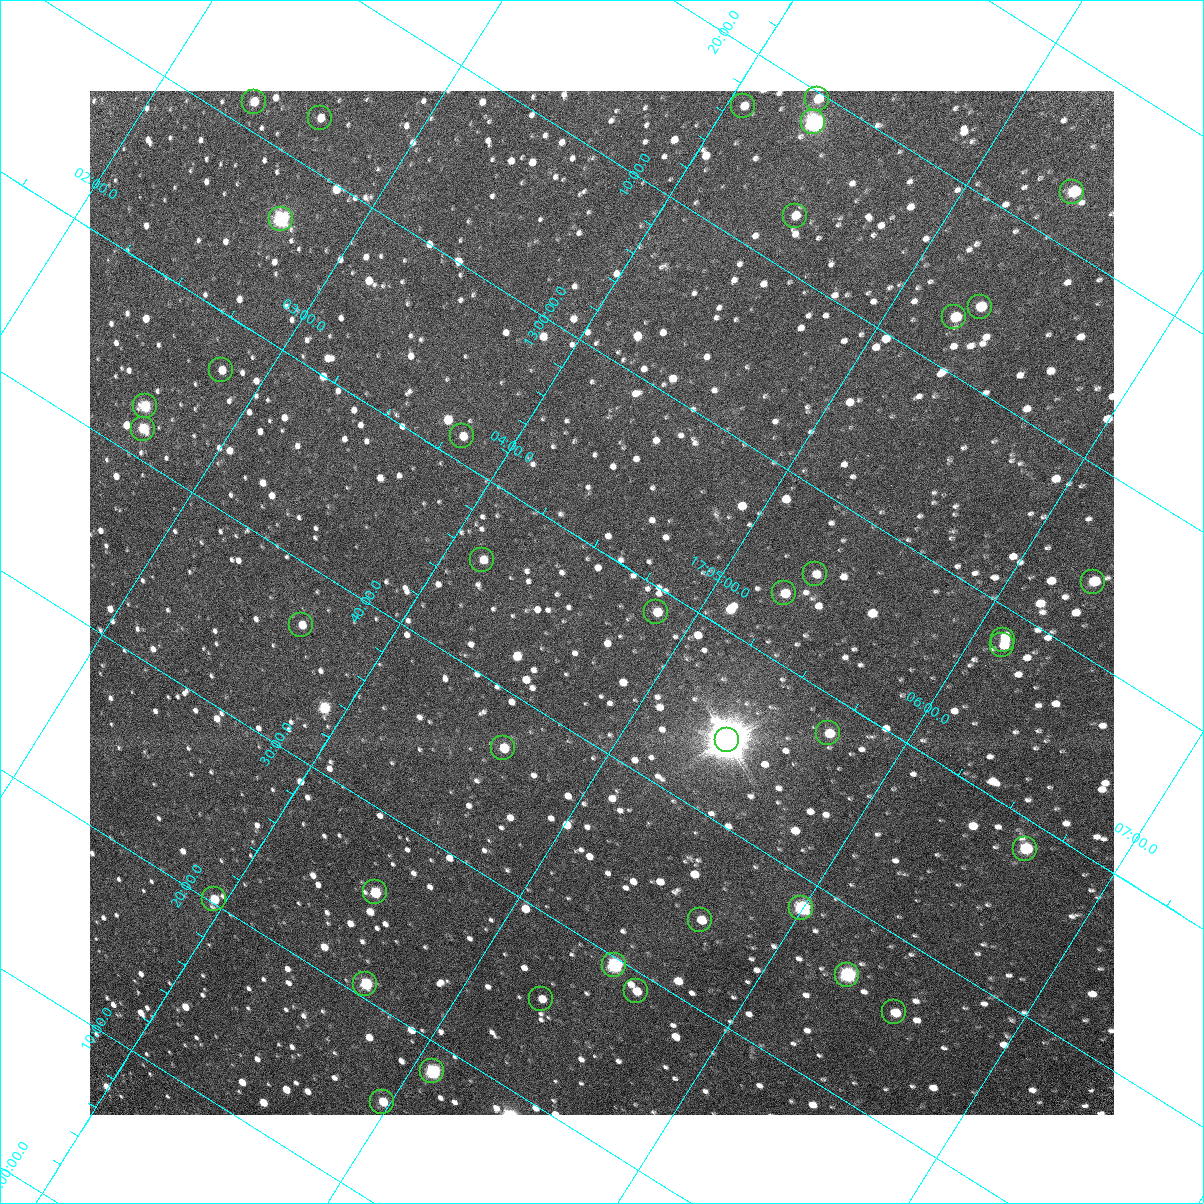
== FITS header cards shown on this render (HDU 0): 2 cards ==
NAXIS1  =                 1024 / Required FITS header
NAXIS2  =                 1024 / Required FITS header

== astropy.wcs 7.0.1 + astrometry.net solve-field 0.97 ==
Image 1024 x 1024 px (HDU 0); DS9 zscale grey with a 90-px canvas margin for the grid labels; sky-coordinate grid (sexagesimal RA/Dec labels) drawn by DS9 from the SOLVED WCS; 38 Tycho-2 reference stars matched to detected sources circled (green)
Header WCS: RA---TAN/DEC--TAN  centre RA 17:04:39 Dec +12:47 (256.16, +12.79 deg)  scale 3.57 arcsec/px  FOV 60.9' x 60.9'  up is -32 deg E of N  parity flipped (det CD > 0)
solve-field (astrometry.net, Tycho-2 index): VERIFIED the header's WCS against the Tycho-2 star catalogue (verified at 4 index scales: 10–38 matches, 0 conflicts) and refined it, rather than solving blind
Solved WCS: RA---TAN-SIP/DEC--TAN-SIP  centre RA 17:04:39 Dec +12:47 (256.16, +12.79 deg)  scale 3.57 arcsec/px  FOV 60.9' x 60.9'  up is -32 deg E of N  parity flipped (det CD > 0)
The solver's refit moves the header's centre by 1.3 arcsec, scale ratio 1.001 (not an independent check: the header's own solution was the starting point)
Tycho-2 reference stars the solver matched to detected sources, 38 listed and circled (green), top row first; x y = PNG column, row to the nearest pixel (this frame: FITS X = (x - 90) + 1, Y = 1024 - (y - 91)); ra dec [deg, ICRS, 3 dp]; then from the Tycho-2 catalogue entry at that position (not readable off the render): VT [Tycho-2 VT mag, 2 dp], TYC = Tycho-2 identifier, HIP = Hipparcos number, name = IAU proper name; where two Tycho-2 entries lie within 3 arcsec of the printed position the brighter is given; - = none
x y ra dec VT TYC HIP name
817 99 256.075 +13.327 11.03 988-1435-1 - -
254 102 255.591 +13.026 11.11 984-562-1 - -
743 106 256.015 +13.282 12.12 988-539-1 - -
320 118 255.657 +13.048 11.70 984-1492-1 - -
813 122 256.084 +13.305 8.82 988-1312-1 - -
1072 192 256.346 +13.384 9.77 988-444-1 - -
795 216 256.119 +13.217 11.48 988-1519-1 - -
281 219 255.678 +12.942 8.40 984-851-1 83399 -
980 307 256.328 +13.238 10.54 988-1880-1 - -
954 317 256.311 +13.216 10.57 988-1445-1 - -
221 370 255.709 +12.784 12.11 984-152-1 - -
145 406 255.663 +12.713 10.50 984-217-1 - -
143 429 255.673 +12.694 10.39 984-1057-1 - -
462 436 255.952 +12.856 11.81 984-1155-1 - -
482 560 256.036 +12.763 11.44 984-680-1 - -
815 574 256.331 +12.927 11.94 984-1956-1 - -
1093 582 256.574 +13.067 10.37 984-29-1 - -
784 593 256.314 +12.894 11.03 984-123-1 - -
656 612 256.214 +12.811 11.08 984-976-1 - -
301 625 255.916 +12.613 11.31 984-548-1 - -
1003 640 256.528 +12.971 11.85 984-1247-1 - -
1002 645 256.530 +12.966 11.63 984-140-1 - -
828 733 256.428 +12.800 10.61 984-81-1 - -
727 740 256.345 +12.741 4.89 984-2436-1 83613 -
503 748 256.156 +12.617 10.57 984-293-1 - -
1025 849 256.660 +12.807 9.63 985-579-1 - -
375 892 256.123 +12.427 10.31 984-389-1 - -
214 899 255.989 +12.337 10.91 984-1004-1 - -
801 908 256.499 +12.639 8.54 984-2205-1 83663 -
700 920 256.419 +12.576 10.78 984-452-1 - -
614 965 256.368 +12.492 8.44 984-801-1 83627 -
847 975 256.575 +12.607 8.60 984-25-1 83691 -
365 984 256.165 +12.346 9.76 984-1670-1 - -
636 991 256.401 +12.482 11.44 984-280-1 - -
541 999 256.324 +12.426 11.80 984-2157-1 - -
894 1012 256.635 +12.600 11.03 985-1537-1 - -
432 1071 256.270 +12.308 9.11 984-2229-1 - -
382 1102 256.243 +12.256 10.81 984-617-1 - -